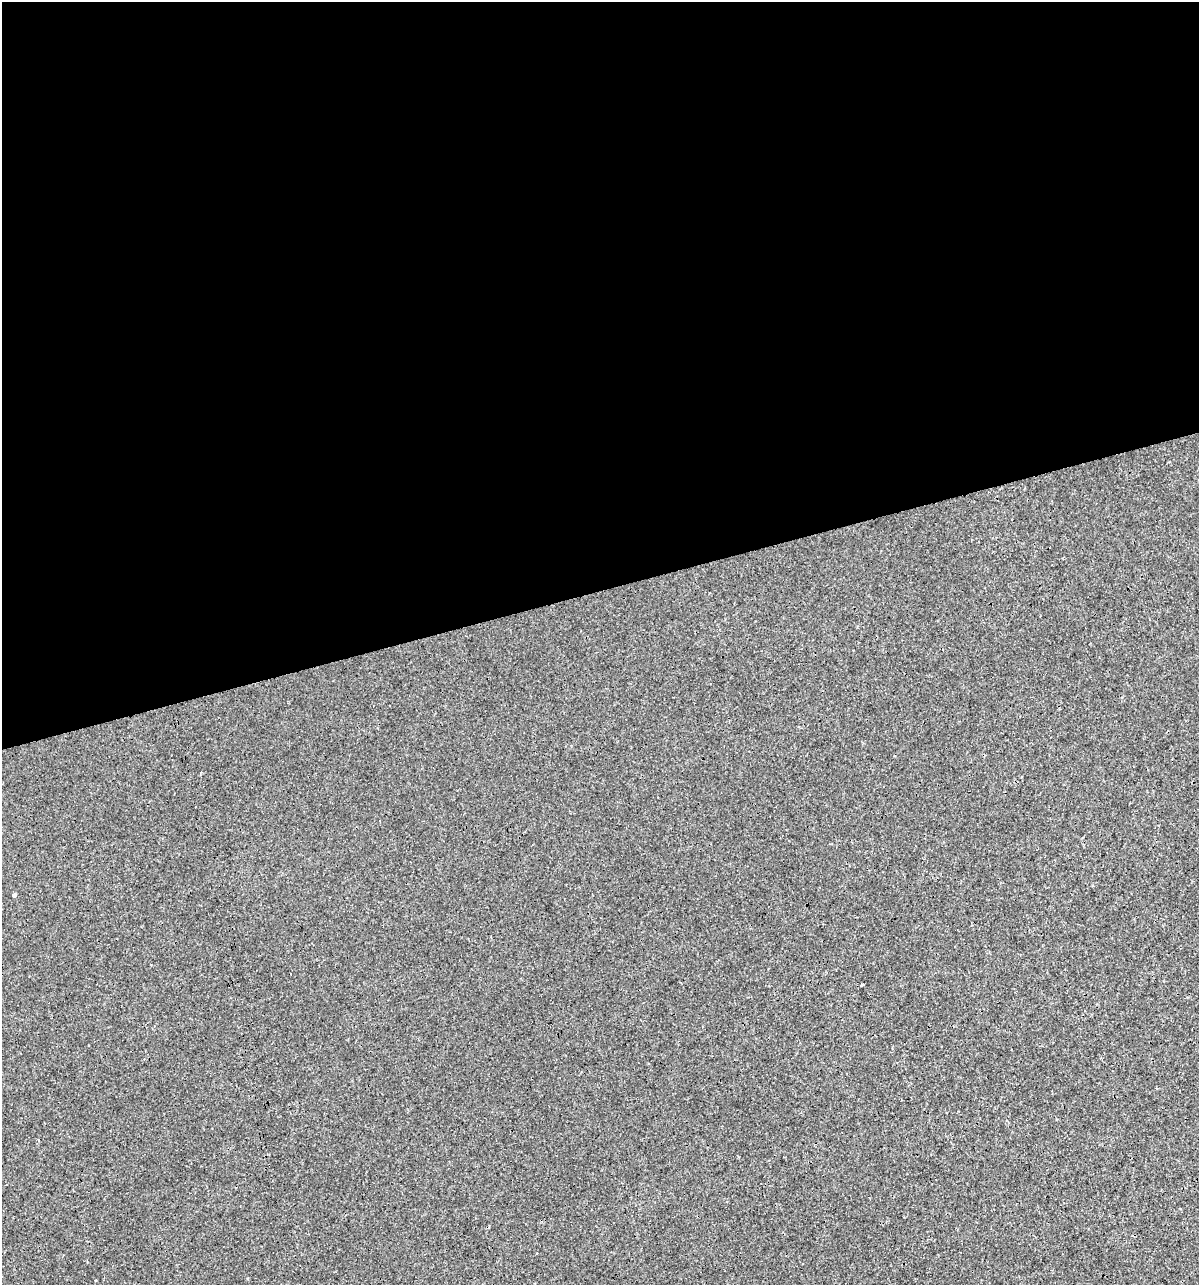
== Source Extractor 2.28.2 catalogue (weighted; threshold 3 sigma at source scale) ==
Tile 2 of 4 x 4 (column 2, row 1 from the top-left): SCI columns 1244-2440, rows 3850-5132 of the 4930 x 5132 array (HDU 1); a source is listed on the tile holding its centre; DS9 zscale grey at full resolution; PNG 1201 x 1287 px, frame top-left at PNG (2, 2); no overlay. Shown black and unused: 46% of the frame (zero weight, under 3 of 4 exposures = <1% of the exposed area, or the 3 px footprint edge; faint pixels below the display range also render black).
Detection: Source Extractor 2.28.2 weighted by HDU 2 'WHT'; one run over the whole footprint, this tile lists its part. Background 1.50e-04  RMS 0.0017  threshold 0.00779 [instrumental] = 3 sigma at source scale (4.5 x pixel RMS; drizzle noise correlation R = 1.50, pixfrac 1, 0.0396/0.0396 arcsec/px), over >= 5 px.
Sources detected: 3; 1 cosmic-ray / hot-pixel residue — not listed; the other 2 listed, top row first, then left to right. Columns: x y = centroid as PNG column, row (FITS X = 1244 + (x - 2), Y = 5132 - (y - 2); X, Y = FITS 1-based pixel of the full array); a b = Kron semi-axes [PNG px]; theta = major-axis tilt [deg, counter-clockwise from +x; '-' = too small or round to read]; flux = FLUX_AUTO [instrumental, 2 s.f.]
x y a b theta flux
14 895 4 3 - 0.43
861 985 3 2 - 0.34